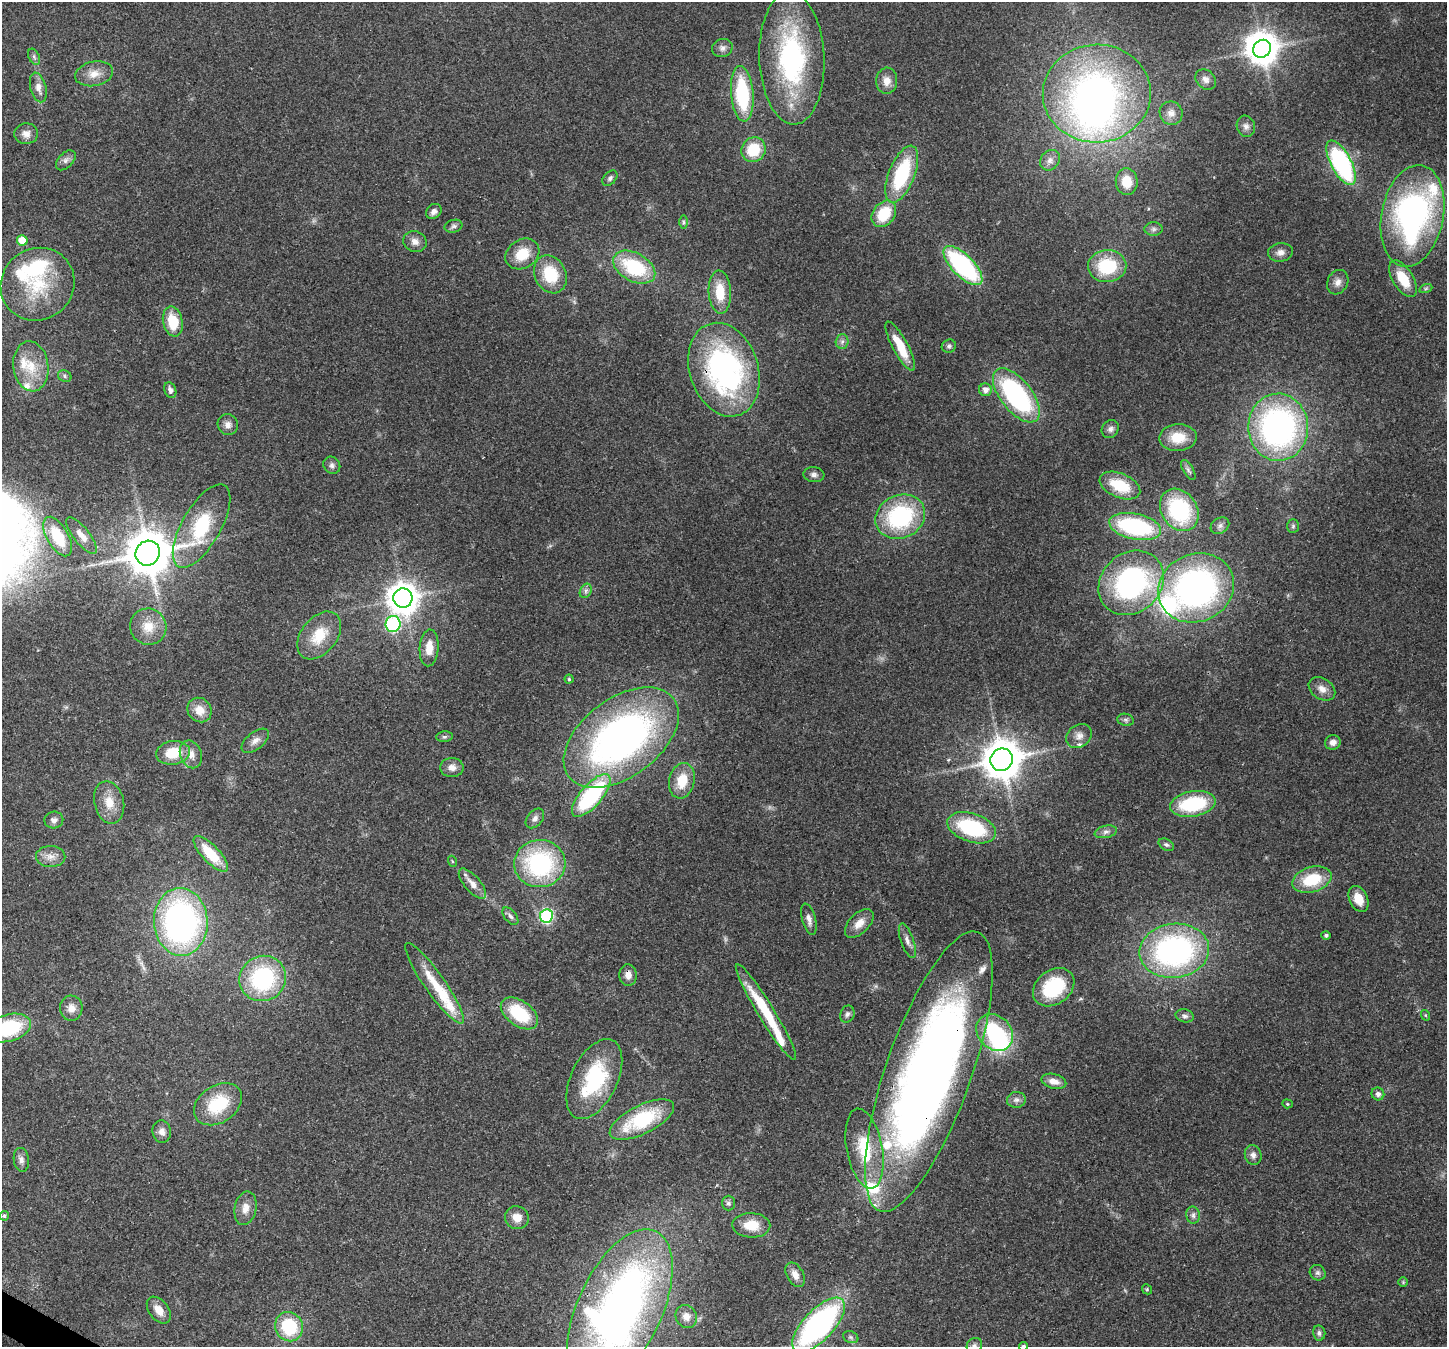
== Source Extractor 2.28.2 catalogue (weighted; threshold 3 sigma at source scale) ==
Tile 7 of 4 x 4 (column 3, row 2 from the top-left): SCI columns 2965-4409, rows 3051-4395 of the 5923 x 6035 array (HDU 1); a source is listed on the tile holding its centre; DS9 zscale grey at full resolution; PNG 1449 x 1349 px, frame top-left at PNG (2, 2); each listed source drawn as its Kron ellipse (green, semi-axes under 4 px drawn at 4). Shown black and unused: <1% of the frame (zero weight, under 3 of 4 exposures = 8% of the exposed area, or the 3 px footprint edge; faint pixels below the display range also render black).
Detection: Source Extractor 2.28.2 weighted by HDU 2 'WHT'; one run over the whole footprint, this tile lists its part. Background 0.121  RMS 0.0044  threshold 0.0197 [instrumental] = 3 sigma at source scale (4.5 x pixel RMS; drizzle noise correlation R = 1.50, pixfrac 1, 0.0396/0.0396 arcsec/px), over >= 5 px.
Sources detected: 172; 4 inside a brighter object's white glare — neither listed nor drawn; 14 inside a brighter listed object's ellipse — not listed separately; the other 154 listed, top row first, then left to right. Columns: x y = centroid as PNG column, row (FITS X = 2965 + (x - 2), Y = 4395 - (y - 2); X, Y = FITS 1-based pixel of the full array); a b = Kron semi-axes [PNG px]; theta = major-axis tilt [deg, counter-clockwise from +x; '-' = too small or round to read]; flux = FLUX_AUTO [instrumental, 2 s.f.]
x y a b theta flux
722 48 10 9 - 2
1262 49 9 8 - 730
34 57 8 5 -66 1.1
792 58 66 32 -88 78
94 74 19 12 11 5.6
1206 79 11 9 -44 2.6
887 81 13 10 86 4.2
38 87 15 8 -75 3.5
1097 93 54 49 2 190
742 94 28 11 -85 34
1171 113 12 11 - 3.3
1246 126 11 9 -71 2.1
26 134 12 10 5 3.1
753 150 13 11 52 16
66 160 12 7 46 2
1050 160 11 9 52 2.6
1341 163 24 10 -62 71
902 174 30 13 68 34
610 178 9 6 46 1.1
1127 182 13 11 -85 7.1
434 211 8 6 38 1.8
884 214 14 10 54 15
1412 216 51 31 79 130
684 222 6 4 -90 0.79
454 226 9 6 14 1.3
1154 229 9 7 0 1.5
22 240 5 5 - 9.1
415 242 12 10 -23 3
1280 252 12 9 8 2.7
522 254 18 14 33 11
963 266 25 11 -45 62
1107 266 19 16 2 24
634 267 23 14 -29 29
550 274 20 15 -63 17
1403 279 20 10 -59 12
1338 282 13 10 62 3
38 284 38 35 40 30
1426 288 7 4 19 0.76
720 292 22 11 -87 12
173 321 15 9 -78 14
842 342 7 6 - 1.3
900 346 27 7 -62 12
949 346 7 6 - 1.1
31 366 25 17 -83 12
724 370 48 34 -72 110
65 376 7 5 -24 0.94
170 390 8 5 -69 1.8
985 390 6 6 - 2.8
1016 395 32 15 -52 68
228 425 11 10 - 2.7
1278 427 33 30 -89 140
1110 429 9 8 - 1.9
1178 438 19 13 3 10
332 465 9 8 - 1.6
1188 470 11 5 -60 1.2
814 475 10 7 -7 1.7
1120 485 21 12 -23 16
1179 510 22 18 -56 42
900 517 25 21 25 50
202 526 47 19 60 34
1220 526 10 7 33 1.7
1293 526 7 5 88 0.85
1135 527 26 13 -12 53
82 536 22 8 -51 4.9
58 537 22 10 -60 18
148 553 13 12 - 1700
1131 583 35 29 43 86
1196 588 39 33 24 150
586 591 7 5 61 1.4
403 598 9 9 - 690
393 624 8 7 - 67
148 627 18 18 - 8.9
319 635 27 18 51 14
429 648 18 9 86 6
569 679 4 4 - 0.68
1322 689 14 10 -35 3.8
199 710 13 11 -48 5.9
1126 720 8 6 -16 1.1
1079 736 14 11 37 3.5
444 737 8 5 6 0.95
621 738 65 39 37 200
255 741 16 8 40 3.2
1333 742 8 7 - 2.6
173 753 17 11 8 12
191 754 14 10 -68 4.2
1001 760 11 11 - 1200
452 767 11 9 0 3.3
682 781 18 12 76 11
591 795 26 11 49 54
109 802 21 14 -76 8
1193 804 23 12 10 31
535 818 11 7 50 2.2
54 820 9 8 - 1.9
972 828 25 14 -18 38
1106 832 11 6 12 1.9
1166 845 8 5 -29 1
211 854 23 8 -46 16
51 857 14 10 -2 4.1
452 861 5 3 - 0.45
540 864 25 23 3 57
1312 880 20 12 16 17
472 884 18 8 -49 4.3
1358 899 13 9 -65 5.3
510 916 10 6 -51 1.4
546 916 7 6 - 66
809 919 16 6 -75 2.6
181 922 34 27 -87 140
859 923 18 10 44 4.7
1326 935 5 4 - 0.89
907 941 18 6 -71 2.5
1174 951 35 27 7 110
628 975 10 8 -86 3.1
263 978 24 22 31 46
434 983 48 10 -55 15
1054 987 22 17 37 25
71 1008 12 11 - 3.9
766 1012 56 8 -58 24
519 1013 21 12 -36 22
847 1014 8 7 - 1.4
1425 1015 5 3 - 0.44
1185 1016 9 6 -13 1.5
9 1028 23 13 15 33
995 1032 20 16 -45 34
929 1072 148 42 70 470
594 1079 43 23 64 39
1054 1081 13 7 -14 3.6
1378 1094 6 6 - 2
1016 1100 9 8 - 1.9
218 1104 26 18 33 22
1287 1104 5 4 - 0.52
642 1120 35 14 27 31
162 1132 11 9 -85 2.6
864 1149 40 18 -79 20
1253 1155 10 8 -77 2.2
21 1160 12 7 -82 2.2
728 1203 7 6 - 1.2
245 1208 17 11 78 4.6
1193 1215 8 7 - 1.5
4 1216 5 4 - 0.94
517 1218 12 11 - 4.9
751 1225 19 12 -2 8.8
1318 1273 8 7 - 1.3
795 1275 13 8 -61 3.8
1403 1282 5 4 - 0.54
1147 1289 5 4 - 0.56
620 1309 85 42 65 290
159 1310 15 9 -53 5.2
686 1316 12 10 -58 3.5
818 1325 35 15 47 120
289 1327 15 13 -59 25
1319 1333 7 6 - 1.3
851 1337 8 6 -21 1.1
974 1346 8 7 - 1.4
1023 1346 4 4 - 0.91
Overlapping masked pixels (flux is a lower limit): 5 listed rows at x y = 724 370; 628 975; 929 1072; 620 1309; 818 1325
Isophote crosses this tile's border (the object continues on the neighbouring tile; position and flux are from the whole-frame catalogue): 5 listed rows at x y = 9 1028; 620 1309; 818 1325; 974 1346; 1023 1346